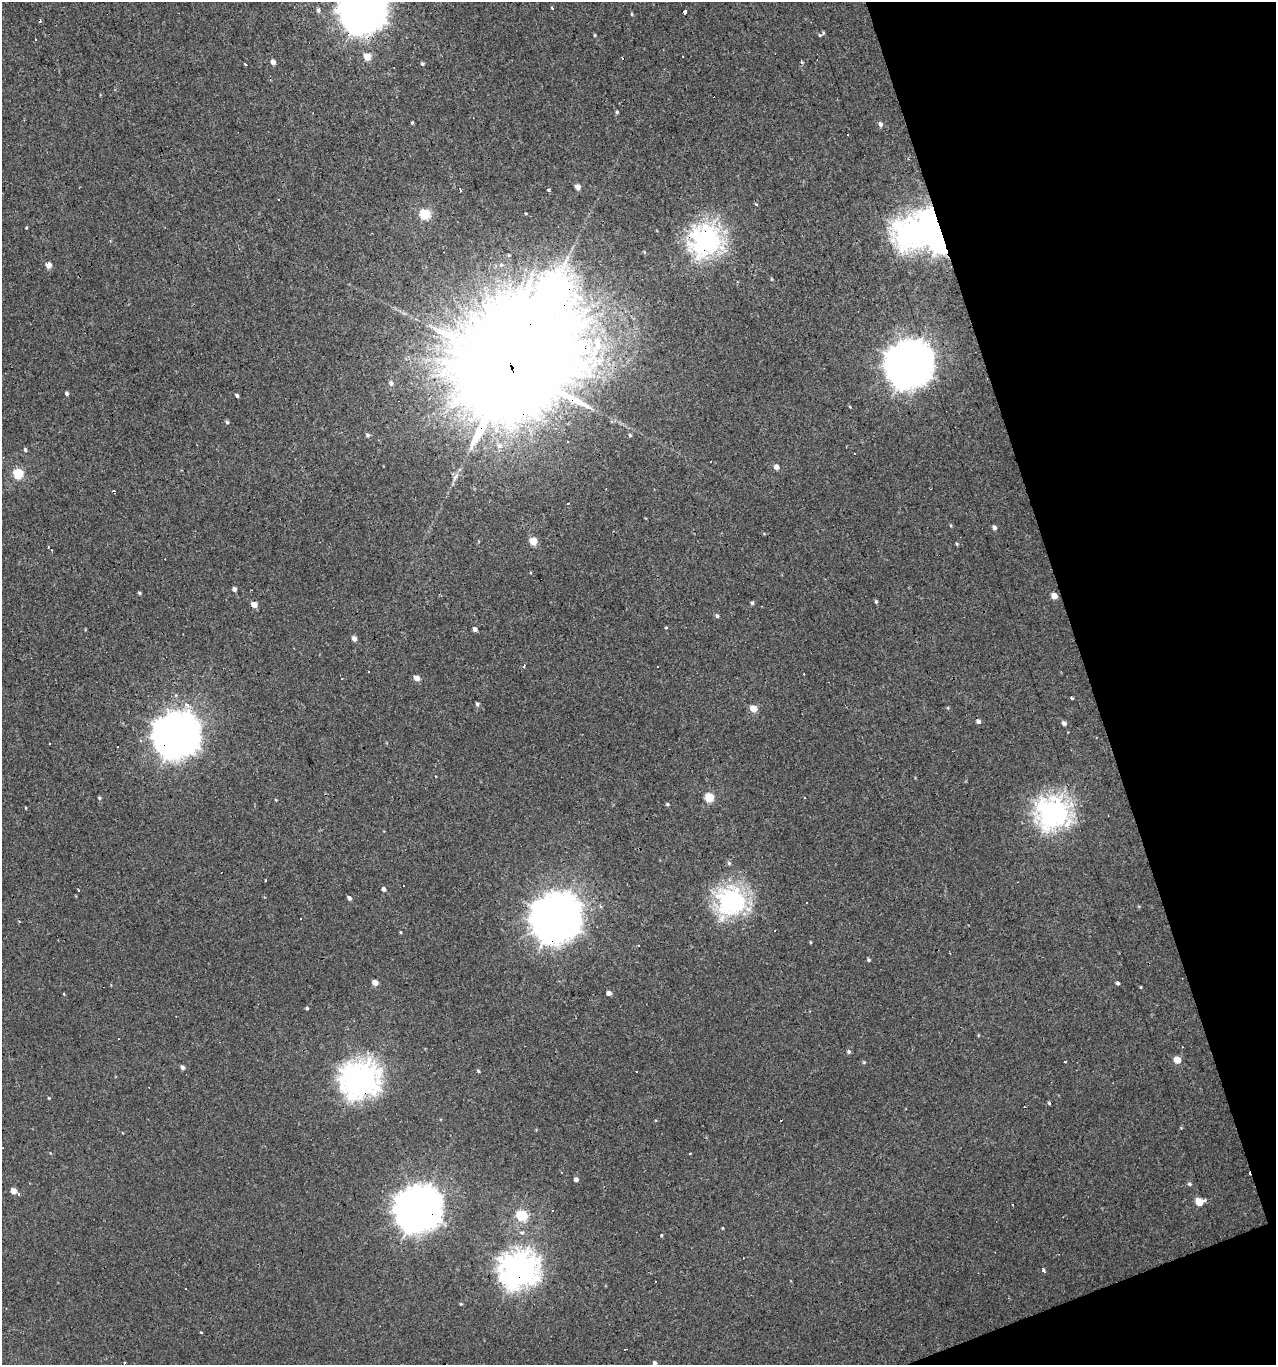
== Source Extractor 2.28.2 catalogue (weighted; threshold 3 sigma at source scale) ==
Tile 12 of 4 x 4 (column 4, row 3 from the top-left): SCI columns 3945-5218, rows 1364-2726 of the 5286 x 5452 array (HDU 1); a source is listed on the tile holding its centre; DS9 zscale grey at full resolution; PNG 1278 x 1367 px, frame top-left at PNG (2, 2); no overlay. Shown black and unused: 16% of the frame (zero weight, under 3 of 4 exposures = <1% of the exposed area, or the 3 px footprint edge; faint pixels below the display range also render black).
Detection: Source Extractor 2.28.2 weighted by HDU 2 'WHT'; one run over the whole footprint, this tile lists its part. Background 0.00134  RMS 0.003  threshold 0.0136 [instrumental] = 3 sigma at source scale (4.5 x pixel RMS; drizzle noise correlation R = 1.50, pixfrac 1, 0.0396/0.0396 arcsec/px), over >= 5 px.
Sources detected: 140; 1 inside a brighter object's white glare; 33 cosmic-ray / hot-pixel residue — not listed; the other 106 listed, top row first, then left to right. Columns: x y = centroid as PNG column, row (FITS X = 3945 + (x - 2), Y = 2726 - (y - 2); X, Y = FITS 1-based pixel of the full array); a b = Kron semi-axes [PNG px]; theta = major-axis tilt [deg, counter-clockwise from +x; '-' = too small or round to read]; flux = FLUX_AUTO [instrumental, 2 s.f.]
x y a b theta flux
552 8 3 2 - 0.94
318 10 6 5 - 0.68
362 10 16 15 - 620
685 12 4 4 - 1.1
632 14 5 3 - 0.26
823 33 8 5 43 0.5
595 35 5 3 - 0.27
367 56 5 5 - 6.1
273 62 5 4 - 1.5
244 64 3 3 - 1.6
422 64 4 4 - 0.42
617 112 4 4 - 0.39
412 123 3 3 - 0.3
880 124 6 5 - 0.88
577 187 5 4 - 1.9
549 190 3 3 - 0.74
278 199 3 2 - 0.58
425 214 5 5 - 19
27 228 3 3 - 1.1
909 232 9 9 - 190
706 240 10 10 - 170
48 265 5 4 - 2.2
771 279 4 3 - 0.26
559 287 12 10 -50 160
433 335 4 4 - 0.63
909 365 16 15 - 570
512 368 44 27 -78 20000
391 383 6 5 - 0.73
67 393 4 4 - 0.61
237 395 4 3 - 0.6
471 419 6 5 - 1.5
227 422 5 4 - 0.43
367 435 5 5 - 0.55
630 435 5 4 - 0.38
568 442 3 3 - 1.2
25 450 5 4 - 0.43
711 461 3 3 - 0.86
776 467 5 4 - 1.4
18 473 5 5 - 18
568 503 3 2 - 0.44
994 527 5 4 - 0.96
533 541 5 4 - 6.4
234 589 4 4 - 0.88
140 593 4 4 - 0.36
1054 596 5 4 - 2.7
876 602 5 4 - 0.38
752 603 5 4 - 0.52
254 604 5 4 - 2.9
717 616 5 5 - 0.45
666 627 4 3 - 0.24
475 629 4 4 - 1.2
354 638 5 4 - 1.7
523 666 3 3 - 0.9
369 672 3 3 - 1.7
417 678 4 4 - 2.3
1072 698 3 3 - 0.89
187 704 4 3 - 2.3
477 704 5 4 - 0.59
753 709 5 4 - 5.1
978 722 5 4 - 0.77
1064 723 5 4 - 0.88
176 736 16 15 - 520
709 797 5 5 - 13
99 798 4 3 - 0.41
667 804 4 4 - 0.37
26 808 4 2 - 0.21
1053 812 10 10 - 190
729 863 5 5 - 0.49
265 880 3 2 - 0.28
404 886 3 2 - 0.37
383 889 5 4 - 0.84
78 890 3 2 - 0.44
349 898 5 4 - 0.8
731 901 9 8 - 150
300 918 3 2 - 0.44
555 918 16 15 - 770
400 932 4 3 - 0.25
810 942 4 3 - 0.25
868 960 4 4 - 0.42
375 983 4 4 - 2.8
1118 983 4 3 - 0.49
1141 987 4 3 - 0.21
609 993 4 4 - 1.3
307 1008 4 3 - 0.38
849 1052 5 5 - 0.46
1177 1060 5 5 - 3.9
1065 1061 3 3 - 0.68
864 1062 5 4 - 0.29
182 1067 4 4 - 0.96
478 1071 5 4 - 0.32
360 1079 13 12 - 280
49 1098 5 3 - 0.22
576 1179 4 4 - 1
1190 1184 6 4 -16 0.48
13 1191 4 4 - 3.2
19 1194 4 3 - 0.48
1199 1202 6 5 - 5.9
417 1210 16 15 - 550
552 1211 3 2 - 0.31
522 1215 6 5 - 20
522 1232 7 4 -8 0.51
518 1269 13 12 - 270
1043 1269 4 3 - 4.5
461 1304 4 3 - 0.31
125 1363 3 2 - 0.5
654 1363 5 4 - 0.66
Overlapping masked pixels (flux is a lower limit): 11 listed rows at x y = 362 10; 706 240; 559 287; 909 365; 512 368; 254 604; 176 736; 555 918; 360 1079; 417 1210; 518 1269
Isophote crosses this tile's border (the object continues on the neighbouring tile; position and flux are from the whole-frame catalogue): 1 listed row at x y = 362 10